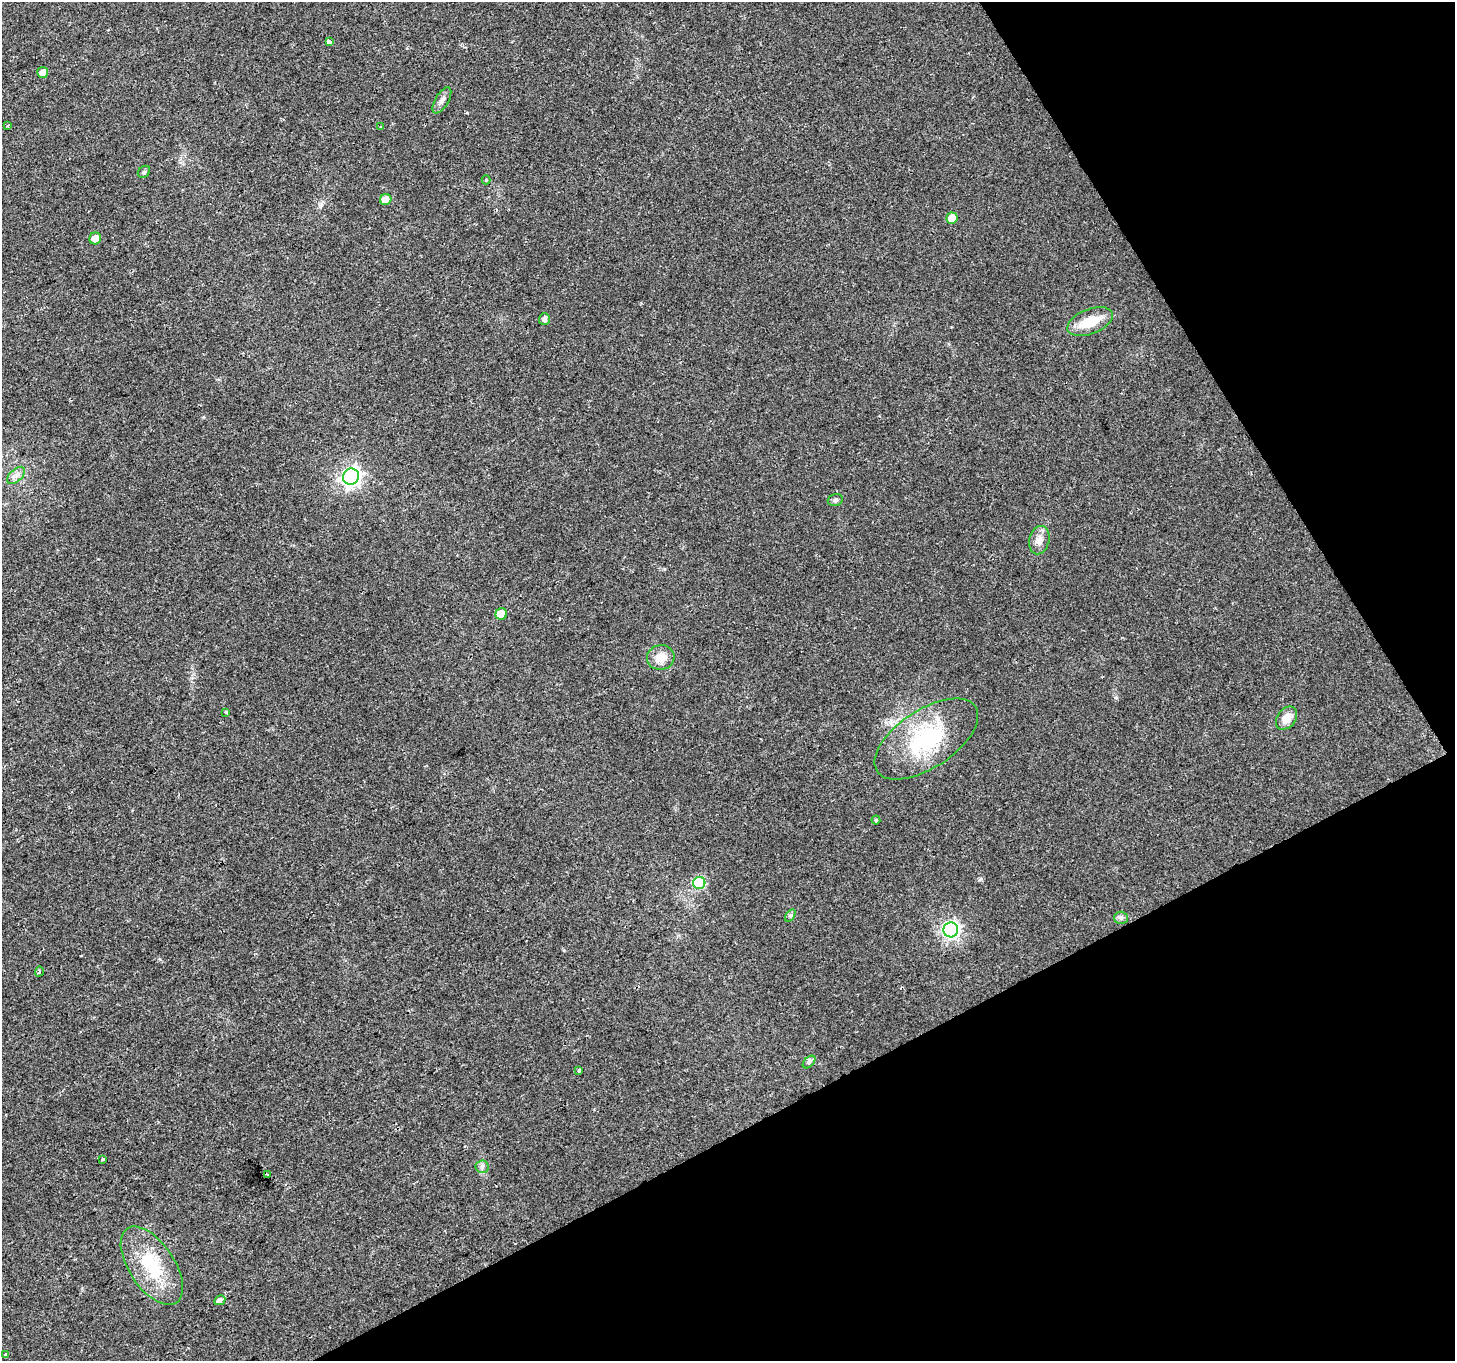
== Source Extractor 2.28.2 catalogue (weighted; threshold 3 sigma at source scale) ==
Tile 12 of 4 x 4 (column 4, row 3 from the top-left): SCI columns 4361-5813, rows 1466-2824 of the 5816 x 5708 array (HDU 1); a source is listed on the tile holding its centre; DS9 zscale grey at full resolution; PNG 1457 x 1363 px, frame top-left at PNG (2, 2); each listed source drawn as its Kron ellipse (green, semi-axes under 4 px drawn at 4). Shown black and unused: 27% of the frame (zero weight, under 2 of 3 exposures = <1% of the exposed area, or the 3 px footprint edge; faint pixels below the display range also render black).
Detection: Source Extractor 2.28.2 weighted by HDU 2 'WHT'; one run over the whole footprint, this tile lists its part. Background 0.0277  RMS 0.0057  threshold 0.0258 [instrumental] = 3 sigma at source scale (4.5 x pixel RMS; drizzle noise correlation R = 1.50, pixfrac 1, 0.0396/0.0396 arcsec/px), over >= 5 px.
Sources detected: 35; all 35 listed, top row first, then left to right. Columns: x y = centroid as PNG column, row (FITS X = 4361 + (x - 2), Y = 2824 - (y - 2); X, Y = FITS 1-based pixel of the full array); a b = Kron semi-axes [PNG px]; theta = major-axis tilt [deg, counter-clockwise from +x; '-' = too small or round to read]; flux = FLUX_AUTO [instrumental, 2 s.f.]
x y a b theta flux
329 42 3 3 - 19
43 72 5 5 - 3.4
442 100 15 6 60 2.7
8 126 3 3 - 0.92
381 127 4 3 - 0.57
144 172 7 5 44 1.1
486 180 4 4 - 0.6
386 200 6 5 - 7.5
952 218 6 5 - 8.3
95 238 6 5 - 6.2
544 319 6 5 - 2.3
1090 322 24 12 21 15
16 475 11 6 43 2.7
351 477 8 8 - 250
835 500 7 5 15 1.3
1039 540 14 10 76 4.7
501 614 6 5 - 9.9
661 657 14 12 9 7.9
226 712 3 3 - 0.81
1287 718 13 9 52 7.3
926 739 59 29 33 53
876 820 4 4 - 0.66
699 883 6 6 - 44
790 916 7 4 58 1.1
1121 918 6 6 - 1.4
951 930 7 7 - 170
39 971 5 3 - 0.69
809 1062 7 4 45 1.1
579 1070 3 3 - 1.3
103 1159 3 3 - 0.88
482 1167 6 6 - 1.6
267 1174 3 3 - 4.5
152 1266 45 22 -56 31
220 1300 6 5 - 2.3
6 1355 3 3 - 22
Unlisted compact peaks at least as high as the median listed source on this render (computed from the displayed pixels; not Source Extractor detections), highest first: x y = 321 204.